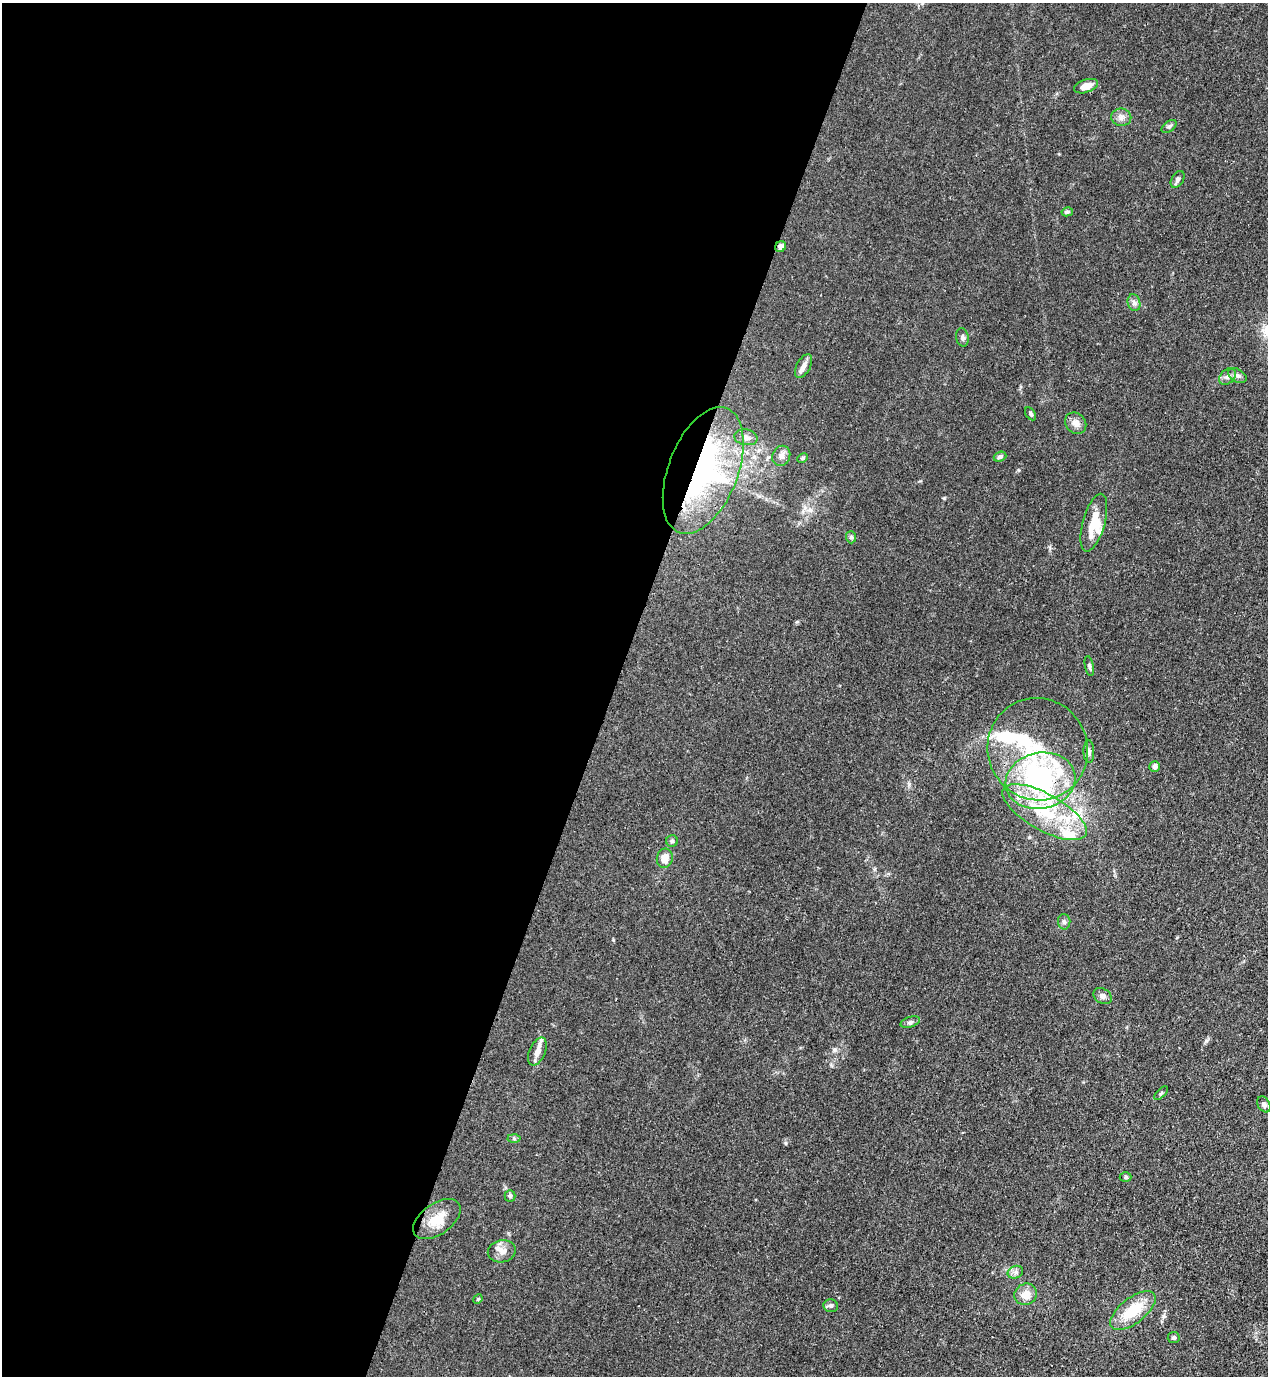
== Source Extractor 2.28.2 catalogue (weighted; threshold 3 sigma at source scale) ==
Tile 5 of 4 x 4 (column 1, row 2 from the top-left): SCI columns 354-1619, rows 2791-4164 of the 5639 x 5578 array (HDU 1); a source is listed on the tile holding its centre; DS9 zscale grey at full resolution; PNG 1270 x 1378 px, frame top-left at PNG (2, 3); each listed source drawn as its Kron ellipse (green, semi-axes under 4 px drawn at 4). Shown black and unused: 48% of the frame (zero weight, under 3 of 4 exposures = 7% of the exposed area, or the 3 px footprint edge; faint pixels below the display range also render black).
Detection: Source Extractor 2.28.2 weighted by HDU 2 'WHT'; one run over the whole footprint, this tile lists its part. Background 0.0149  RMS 0.0024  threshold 0.011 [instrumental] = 3 sigma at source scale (4.5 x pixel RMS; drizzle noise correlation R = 1.50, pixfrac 1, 0.05/0.05 arcsec/px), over >= 5 px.
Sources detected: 57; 3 inside a brighter object's white glare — neither listed nor drawn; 9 inside a brighter listed object's ellipse — not listed separately; the other 45 listed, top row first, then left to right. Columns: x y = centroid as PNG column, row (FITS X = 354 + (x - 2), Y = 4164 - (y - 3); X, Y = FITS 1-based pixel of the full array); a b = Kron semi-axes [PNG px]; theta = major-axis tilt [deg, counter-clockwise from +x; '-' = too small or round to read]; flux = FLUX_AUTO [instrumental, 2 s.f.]
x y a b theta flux
1086 86 12 6 18 2.1
1121 117 10 8 -9 1.2
1169 126 8 5 36 0.58
1178 179 9 6 59 0.66
1067 212 6 4 12 0.41
781 247 6 5 - 1.1
1134 303 8 6 -75 0.82
962 337 9 6 -80 0.66
803 366 13 7 62 1.3
1228 376 9 6 45 0.89
1237 376 10 6 -30 0.88
1031 414 7 4 -58 0.46
1076 423 11 10 - 1.5
746 437 11 7 -10 1.3
781 456 10 8 67 1.3
1000 457 6 4 21 0.75
802 458 6 4 28 0.3
703 471 67 35 69 58
1094 523 30 11 74 5.6
851 537 6 5 - 0.45
1089 666 10 4 -78 0.47
1038 749 51 50 - 26
1089 752 11 5 -88 0.76
1155 766 5 5 - 0.85
1040 781 35 28 12 31
1045 812 47 18 -29 16
672 841 6 5 - 0.43
665 858 10 8 78 2.6
1064 922 7 6 - 0.58
1103 996 10 7 -31 0.95
910 1022 10 5 18 0.59
537 1051 15 8 66 1.8
1161 1093 8 3 45 0.32
1264 1104 8 6 -61 0.66
514 1138 6 4 -2 0.35
1125 1177 6 5 - 0.37
510 1196 6 5 - 0.5
437 1219 27 15 35 5.3
502 1251 14 11 12 1.9
1015 1272 8 6 21 0.78
1026 1294 11 10 - 2.5
478 1299 5 4 - 0.26
831 1306 7 6 - 0.56
1133 1311 27 12 38 7.9
1174 1338 6 5 - 0.54
Overlapping masked pixels (flux is a lower limit): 2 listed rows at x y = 781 247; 703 471
Unlisted compact peaks at least as high as the median listed source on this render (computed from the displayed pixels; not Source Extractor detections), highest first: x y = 1206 1041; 835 1050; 786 1143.